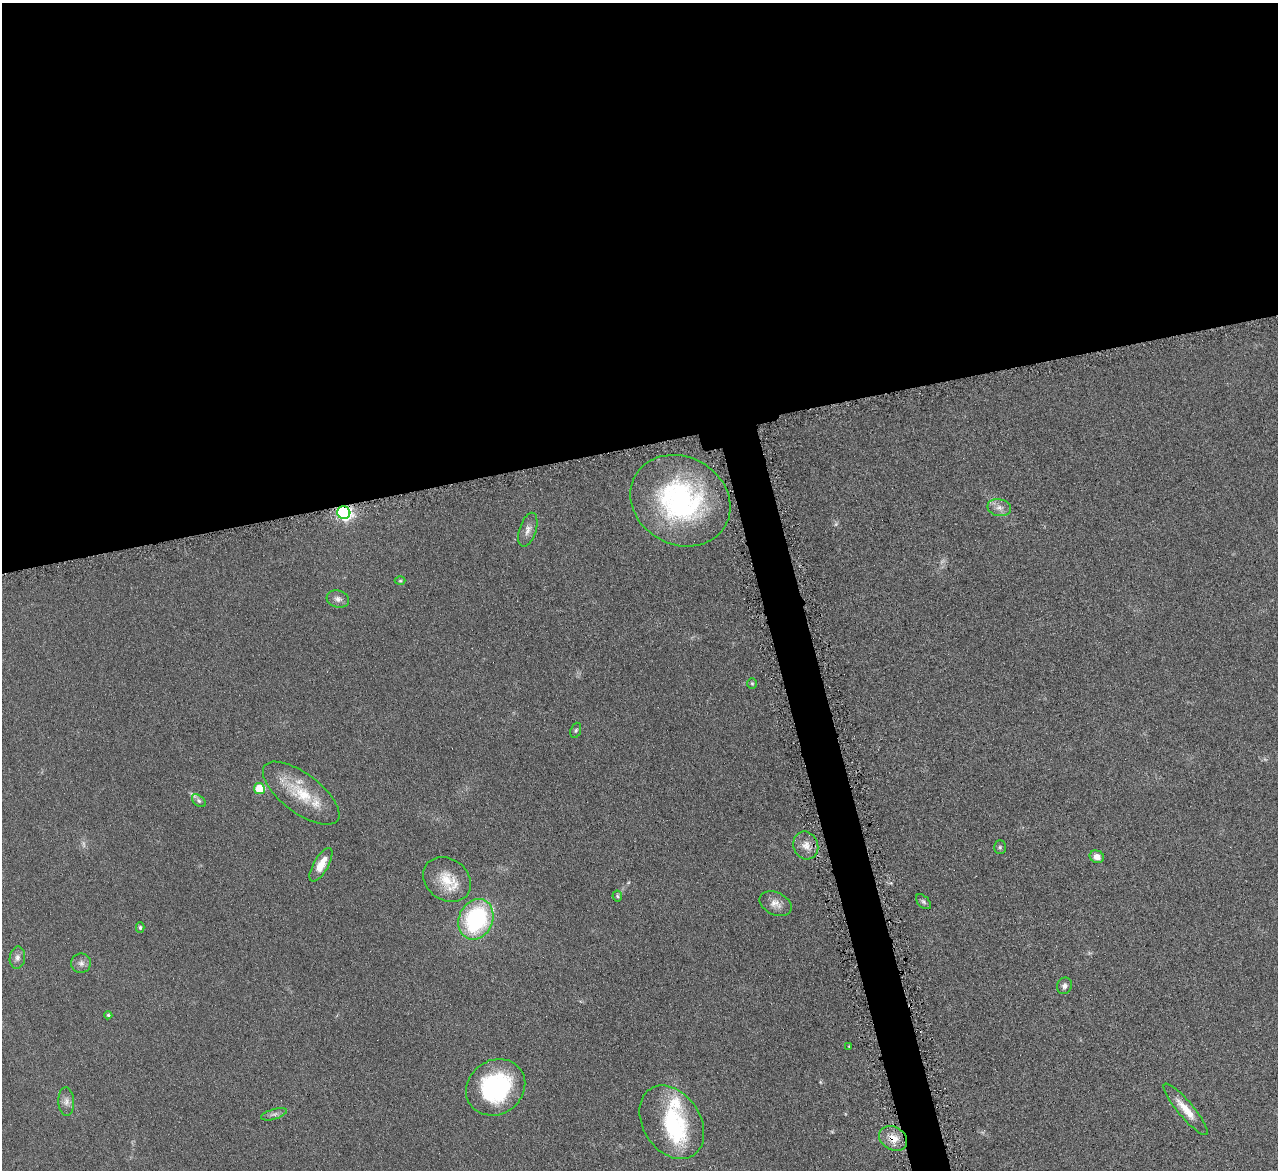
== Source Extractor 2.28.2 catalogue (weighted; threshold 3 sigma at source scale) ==
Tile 2 of 4 x 4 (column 2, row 1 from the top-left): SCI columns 1282-2557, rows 3775-4942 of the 5114 x 5096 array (HDU 1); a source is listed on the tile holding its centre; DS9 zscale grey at full resolution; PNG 1280 x 1172 px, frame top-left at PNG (2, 3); each listed source drawn as its Kron ellipse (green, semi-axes under 4 px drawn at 4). Shown black and unused: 40% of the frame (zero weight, under 4 of 8 exposures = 1% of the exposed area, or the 3 px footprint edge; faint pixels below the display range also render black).
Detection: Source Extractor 2.28.2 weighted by HDU 2 'WHT'; one run over the whole footprint, this tile lists its part. Background 0.0891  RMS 0.0087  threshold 0.0355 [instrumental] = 3 sigma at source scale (4.09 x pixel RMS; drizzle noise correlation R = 1.36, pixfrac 0.8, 0.05/0.05 arcsec/px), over >= 5 px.
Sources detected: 37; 3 too faint to see at this stretch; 1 inside a brighter object's white glare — neither listed nor drawn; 1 inside a brighter listed object's ellipse — not listed separately; the other 32 listed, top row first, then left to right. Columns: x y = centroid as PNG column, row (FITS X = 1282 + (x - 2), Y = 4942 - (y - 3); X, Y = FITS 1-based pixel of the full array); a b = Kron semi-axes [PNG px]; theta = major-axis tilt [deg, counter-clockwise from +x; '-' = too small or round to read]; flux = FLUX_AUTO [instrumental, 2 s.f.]
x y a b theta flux
680 501 51 44 -29 150
999 508 12 8 -12 5.1
344 512 6 6 - 220
528 530 18 8 72 5.3
400 581 5 3 - 0.88
338 599 11 8 -16 4.1
752 684 5 5 - 1.1
576 730 8 5 70 1.4
259 789 5 5 - 31
301 793 45 19 -37 34
199 801 8 5 -41 1.8
806 845 14 12 -68 8.2
1000 847 7 5 -90 1.6
1097 857 7 6 - 6.2
321 865 19 7 60 12
447 880 25 20 -36 21
617 896 5 5 - 1.2
923 902 9 5 -45 1.9
775 904 17 11 -25 6.7
476 919 21 17 64 97
140 927 5 4 - 1.3
17 958 11 7 83 3.7
81 963 10 9 - 3.8
1064 986 8 7 - 3
108 1015 4 4 - 1.1
849 1046 4 2 - 0.6
496 1087 31 27 35 91
66 1101 14 8 -86 4.5
1186 1109 33 8 -50 13
274 1114 13 5 16 3
672 1122 40 28 -57 72
893 1138 15 11 -32 11
Overlapping masked pixels (flux is a lower limit): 2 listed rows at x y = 344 512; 893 1138